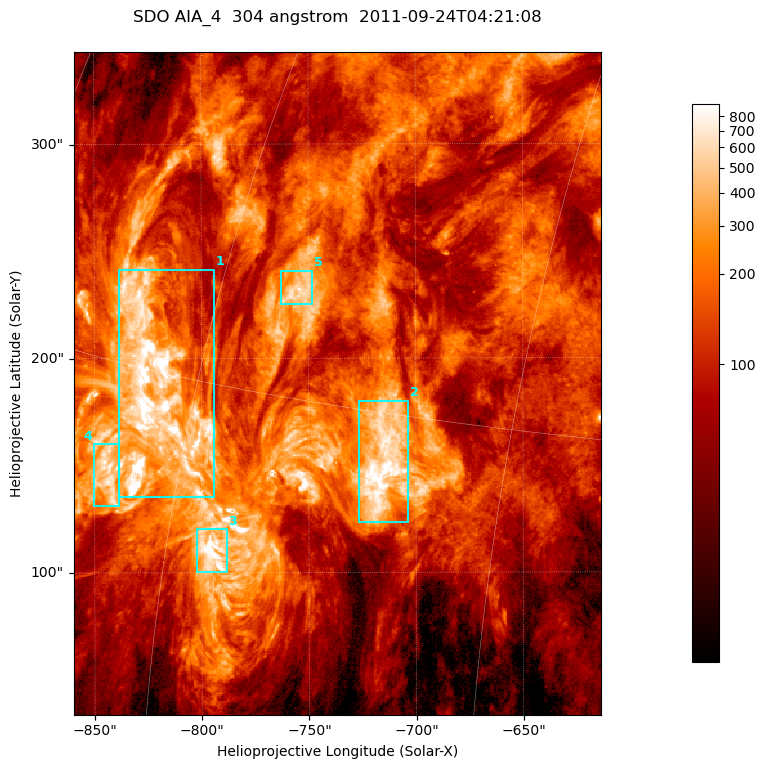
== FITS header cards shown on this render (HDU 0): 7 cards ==
TELESCOP= 'SDO     '           /
INSTRUME= 'AIA_4   '           /
WAVELNTH=                  304 /
WAVEUNIT= 'angstrom'           /
DATE-OBS= '2011-09-24T04:21:08.13' /
CTYPE1  = 'HPLN-TAN'           /
CTYPE2  = 'HPLT-TAN'           /

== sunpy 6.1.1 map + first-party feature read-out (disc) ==
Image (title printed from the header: SDO AIA_4  304 angstrom  2011-09-24T04:21:08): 410 x 515 px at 0.6 arcsec/px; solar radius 956 arcsec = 1593 px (partial field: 2.6% of the solar disc is inside the frame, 100% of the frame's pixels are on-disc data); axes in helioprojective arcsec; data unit not stated in the header (colour bar unlabelled)
Pointing: header CRPIX1/2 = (2058.21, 2041.36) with CRVAL1/2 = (0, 0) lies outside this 410 x 515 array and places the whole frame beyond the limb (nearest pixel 1.41 R_sun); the SolarSoft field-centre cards XCEN/YCEN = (-736.6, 188.2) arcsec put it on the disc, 1312 arcsec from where CRPIX/CRVAL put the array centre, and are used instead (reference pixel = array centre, CRVAL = XCEN/YCEN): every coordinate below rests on XCEN/YCEN
Orientation: roll -0.132 deg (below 1 deg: not rotated)
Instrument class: DISC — disc imager (sunpy class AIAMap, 304 A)
Bright regions (active regions / flare kernels): reference = the on-disc median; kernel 3 px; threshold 5 sigma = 375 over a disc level ~113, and >= 1.15x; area >= 211 px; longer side >= 5 px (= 3 arcsec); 5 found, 5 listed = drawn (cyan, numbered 1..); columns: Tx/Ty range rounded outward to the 2 arcsec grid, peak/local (2 s.f.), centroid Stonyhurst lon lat
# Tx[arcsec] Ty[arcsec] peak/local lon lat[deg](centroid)
1 -840..-794 134..242 15 -63 +15
2 -728..-702 122..180 9.8 -50 +14
3 -802..-788 100..120 9.8 -58 +10
4 -850..-838 130..160 6.7 -64 +12
5 -764..-748 224..242 6.1 -56 +18